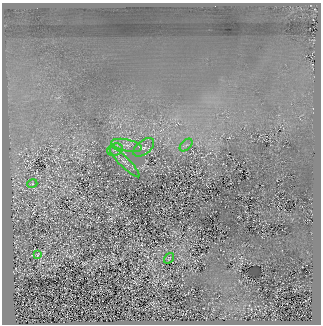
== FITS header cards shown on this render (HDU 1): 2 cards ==
NAXIS1  =                  319
NAXIS2  =                  322

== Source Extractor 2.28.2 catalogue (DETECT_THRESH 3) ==
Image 319 x 322 px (HDU 1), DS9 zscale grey, 1 PNG px = 1 image px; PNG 323 x 326 px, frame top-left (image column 1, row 322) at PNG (2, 3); each listed source drawn as its Kron ellipse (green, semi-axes under 4 px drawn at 4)
Background 270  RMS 16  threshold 48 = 3 sigma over >= 5 px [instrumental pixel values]
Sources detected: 8; all 8 listed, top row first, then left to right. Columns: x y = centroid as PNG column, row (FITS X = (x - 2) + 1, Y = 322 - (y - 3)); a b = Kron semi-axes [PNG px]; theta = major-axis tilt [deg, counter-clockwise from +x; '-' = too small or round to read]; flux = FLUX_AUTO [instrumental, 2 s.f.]
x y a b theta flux
127 145 16 6 -12 6200
186 145 8 4 44 2300
144 147 12 6 39 3700
115 150 8 6 15 3100
125 162 20 5 -45 5400
32 184 5 3 - 990
38 255 4 2 - 880
169 258 6 2 56 790